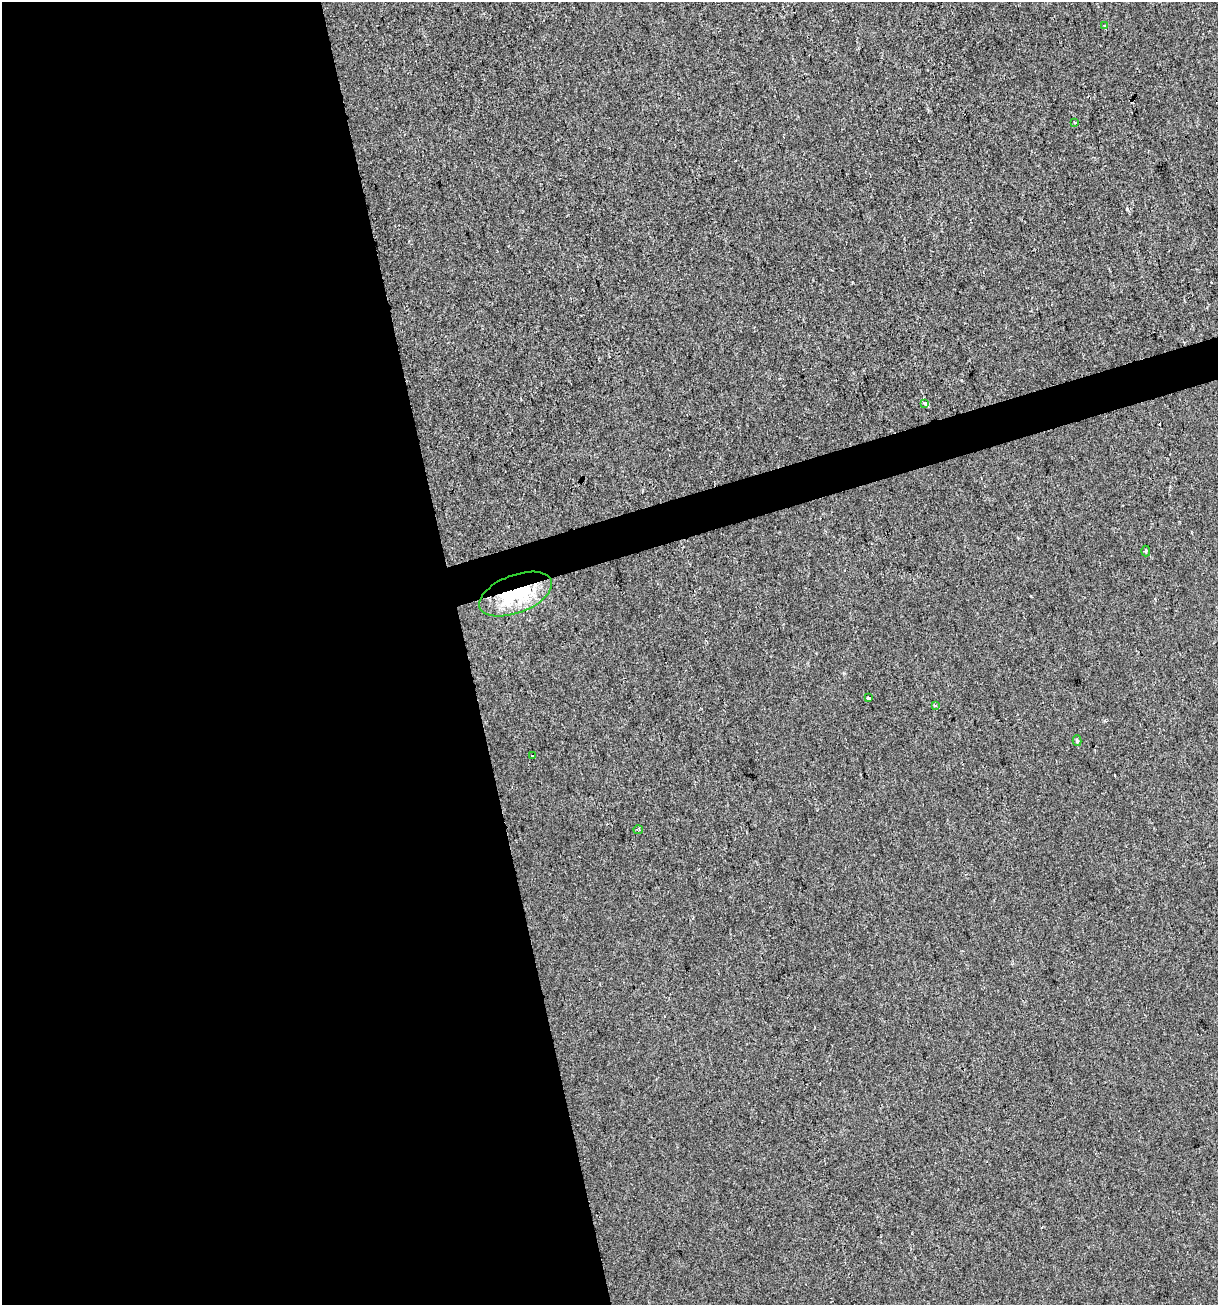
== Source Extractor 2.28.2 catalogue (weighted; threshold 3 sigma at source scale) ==
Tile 9 of 4 x 4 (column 1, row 3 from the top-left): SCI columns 102-1317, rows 1304-2606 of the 5017 x 5211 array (HDU 1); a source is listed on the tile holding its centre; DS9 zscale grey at full resolution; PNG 1220 x 1307 px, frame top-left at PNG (2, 2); each listed source drawn as its Kron ellipse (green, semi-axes under 4 px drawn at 4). Shown black and unused: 40% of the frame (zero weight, under 2 of 3 exposures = <1% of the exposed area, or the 3 px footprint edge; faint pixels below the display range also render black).
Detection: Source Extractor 2.28.2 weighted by HDU 2 'WHT'; one run over the whole footprint, this tile lists its part. Background -6.11e-04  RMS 0.0042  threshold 0.0187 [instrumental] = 3 sigma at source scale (4.5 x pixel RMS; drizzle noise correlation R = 1.50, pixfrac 1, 0.0396/0.0396 arcsec/px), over >= 5 px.
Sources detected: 12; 2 cosmic-ray / hot-pixel residue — neither listed nor drawn; the other 10 listed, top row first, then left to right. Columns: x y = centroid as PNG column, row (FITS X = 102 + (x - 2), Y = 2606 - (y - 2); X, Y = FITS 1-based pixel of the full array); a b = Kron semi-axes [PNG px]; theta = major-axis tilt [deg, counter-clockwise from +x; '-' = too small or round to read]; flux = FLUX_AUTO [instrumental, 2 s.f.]
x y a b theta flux
1105 26 4 3 - 0.58
1075 123 3 3 - 0.41
925 403 3 3 - 4.1
1146 551 5 4 - 0.82
516 594 38 19 21 34
868 698 4 3 - 1.7
935 705 4 3 - 0.77
1077 741 5 4 - 0.68
533 756 3 3 - 0.87
638 830 5 3 - 0.56
Overlapping masked pixels (flux is a lower limit): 1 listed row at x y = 516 594
Unlisted compact peaks at least as high as the median listed source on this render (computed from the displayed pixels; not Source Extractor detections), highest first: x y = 1127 209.